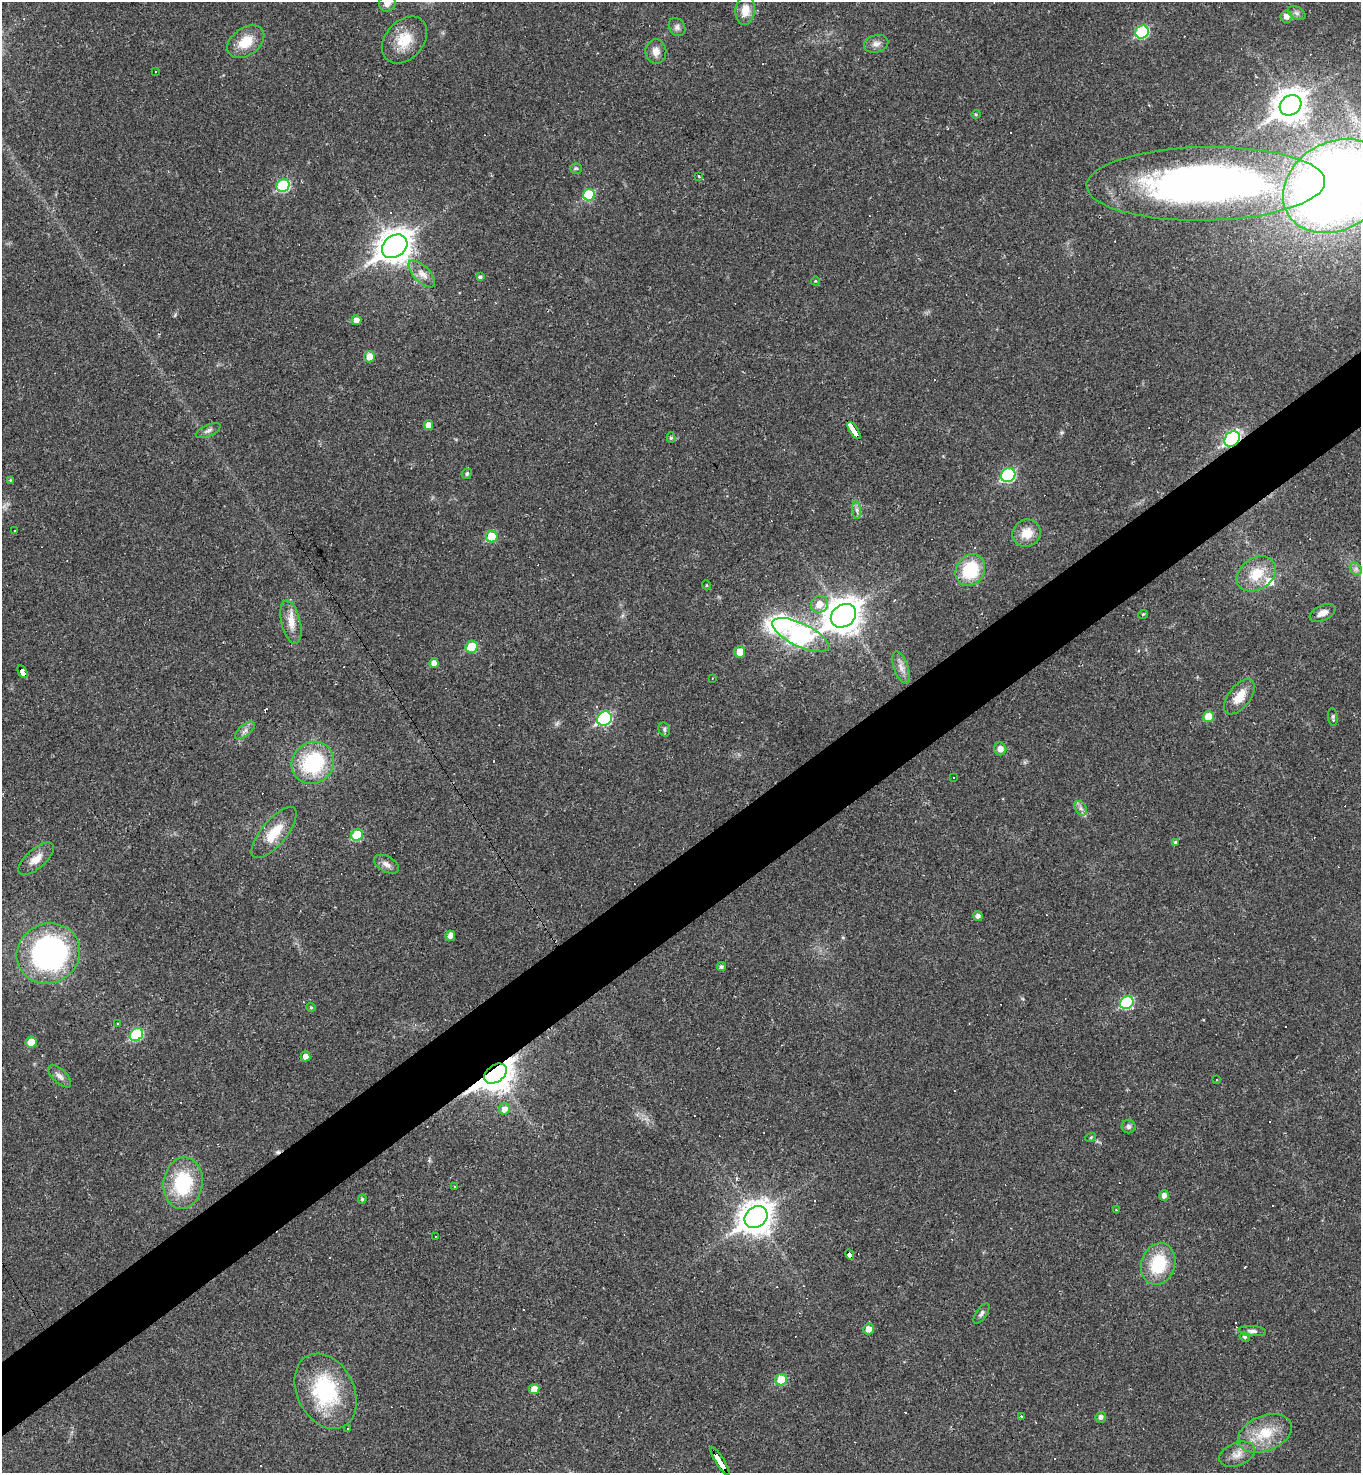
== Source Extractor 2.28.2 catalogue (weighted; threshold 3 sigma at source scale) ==
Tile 7 of 4 x 4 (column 3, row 2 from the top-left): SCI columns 3010-4368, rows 2944-4414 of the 5881 x 5886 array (HDU 1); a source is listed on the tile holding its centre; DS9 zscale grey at full resolution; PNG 1363 x 1475 px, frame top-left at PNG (2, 2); each listed source drawn as its Kron ellipse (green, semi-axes under 4 px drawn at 4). Shown black and unused: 5% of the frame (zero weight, under 2 of 3 exposures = <1% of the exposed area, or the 3 px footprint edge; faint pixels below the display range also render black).
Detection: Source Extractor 2.28.2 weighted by HDU 2 'WHT'; one run over the whole footprint, this tile lists its part. Background 0.0191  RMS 0.004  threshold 0.0182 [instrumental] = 3 sigma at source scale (4.5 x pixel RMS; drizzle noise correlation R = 1.50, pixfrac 1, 0.05/0.05 arcsec/px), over >= 5 px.
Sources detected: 155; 1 too faint to see at this stretch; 45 cosmic-ray / hot-pixel residue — neither listed nor drawn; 3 inside a brighter listed object's ellipse — not listed separately; the other 106 listed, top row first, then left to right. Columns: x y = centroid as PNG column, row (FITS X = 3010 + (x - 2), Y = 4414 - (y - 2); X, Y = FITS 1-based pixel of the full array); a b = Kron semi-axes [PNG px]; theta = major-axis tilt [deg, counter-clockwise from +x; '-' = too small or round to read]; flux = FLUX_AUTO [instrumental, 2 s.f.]
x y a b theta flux
387 3 8 8 - 2.5
745 10 14 10 83 5
1296 13 9 6 -27 1.4
1286 16 6 6 - 2.5
677 27 9 7 -57 1.6
1142 32 7 6 - 33
404 40 26 19 49 11
246 42 20 14 36 9.3
876 44 12 8 14 2.4
656 51 12 10 -87 3
155 72 3 2 - 0.39
1291 105 11 9 37 540
976 114 4 4 - 0.44
576 168 6 5 - 0.64
699 176 3 2 - 0.5
1206 184 119 37 1 220
283 186 7 6 - 29
1336 186 56 44 30 530
589 195 6 5 - 22
395 246 14 10 35 590
422 274 17 7 -46 3.3
480 277 3 3 - 1.2
815 281 4 4 - 0.37
356 320 5 5 - 2.5
369 357 6 5 - 4.8
428 425 5 4 - 2.8
208 430 13 5 24 1.4
854 430 10 2 -57 51
671 438 5 4 - 0.77
1232 439 8 7 - 75
467 474 5 5 - 0.84
1008 475 7 6 - 43
10 480 4 3 - 0.35
857 510 9 4 -82 1.2
15 531 2 2 - 0.4
1027 533 14 13 - 6.3
492 537 6 5 - 14
1356 569 7 5 -45 1.2
970 570 17 14 57 20
1256 574 21 15 34 11
706 585 5 3 - 0.38
819 604 9 8 - 4.7
1323 613 14 7 24 3.4
1143 614 5 3 - 0.41
843 616 13 11 35 700
291 622 22 9 -76 5.3
801 635 31 11 -26 120
472 647 6 5 - 14
740 652 6 5 - 5
434 663 5 4 - 2.4
901 668 17 7 -71 2.9
22 672 7 4 -59 33
712 678 2 2 - 0.31
1239 697 21 11 52 6.6
1209 717 5 5 - 7.3
1333 717 9 5 -83 0.93
604 719 8 6 37 51
664 729 7 5 -66 0.86
245 731 12 5 41 1.8
1000 749 6 6 - 2.5
313 763 22 20 39 33
953 778 3 3 - 0.76
1081 808 8 5 -59 1.3
274 833 31 12 50 9.7
357 835 6 5 - 14
1175 842 4 4 - 0.51
36 859 22 9 41 4.8
386 864 13 7 -29 2.3
978 916 5 4 - 1.5
450 936 5 4 - 2.1
48 953 32 29 27 100
721 967 4 4 - 0.99
1127 1003 7 6 - 33
311 1007 5 4 - 0.51
117 1024 3 3 - 2.2
136 1034 7 6 - 26
31 1042 5 5 - 4.8
306 1056 5 5 - 2.5
495 1074 13 8 36 680
60 1076 14 7 -43 2
1216 1080 3 2 - 0.31
504 1109 6 5 - 2.7
1129 1126 7 7 - 1.2
1091 1137 5 3 - 0.37
183 1183 26 19 81 26
454 1186 3 2 - 0.36
1164 1196 5 5 - 1.9
362 1199 4 4 - 0.71
1116 1210 3 3 - 0.41
756 1217 12 10 39 610
435 1236 3 3 - 0.53
850 1254 5 3 - 22
1158 1264 21 17 71 19
981 1313 11 5 55 1.3
869 1329 5 5 - 3.5
1252 1331 14 5 -5 1.5
1245 1337 5 4 - 0.7
781 1380 6 5 - 9.7
534 1389 5 5 - 3.7
326 1391 40 28 -63 36
1021 1416 3 3 - 1.4
1101 1417 5 5 - 1.5
347 1428 3 2 - 0.57
1265 1433 28 17 22 13
1237 1454 18 11 21 4.2
720 1461 16 3 -58 130
Overlapping masked pixels (flux is a lower limit): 6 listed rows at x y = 854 430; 1232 439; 22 672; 495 1074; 850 1254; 720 1461
Isophote crosses this tile's border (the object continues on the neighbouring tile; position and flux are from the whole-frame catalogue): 3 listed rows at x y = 387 3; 1206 184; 1336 186